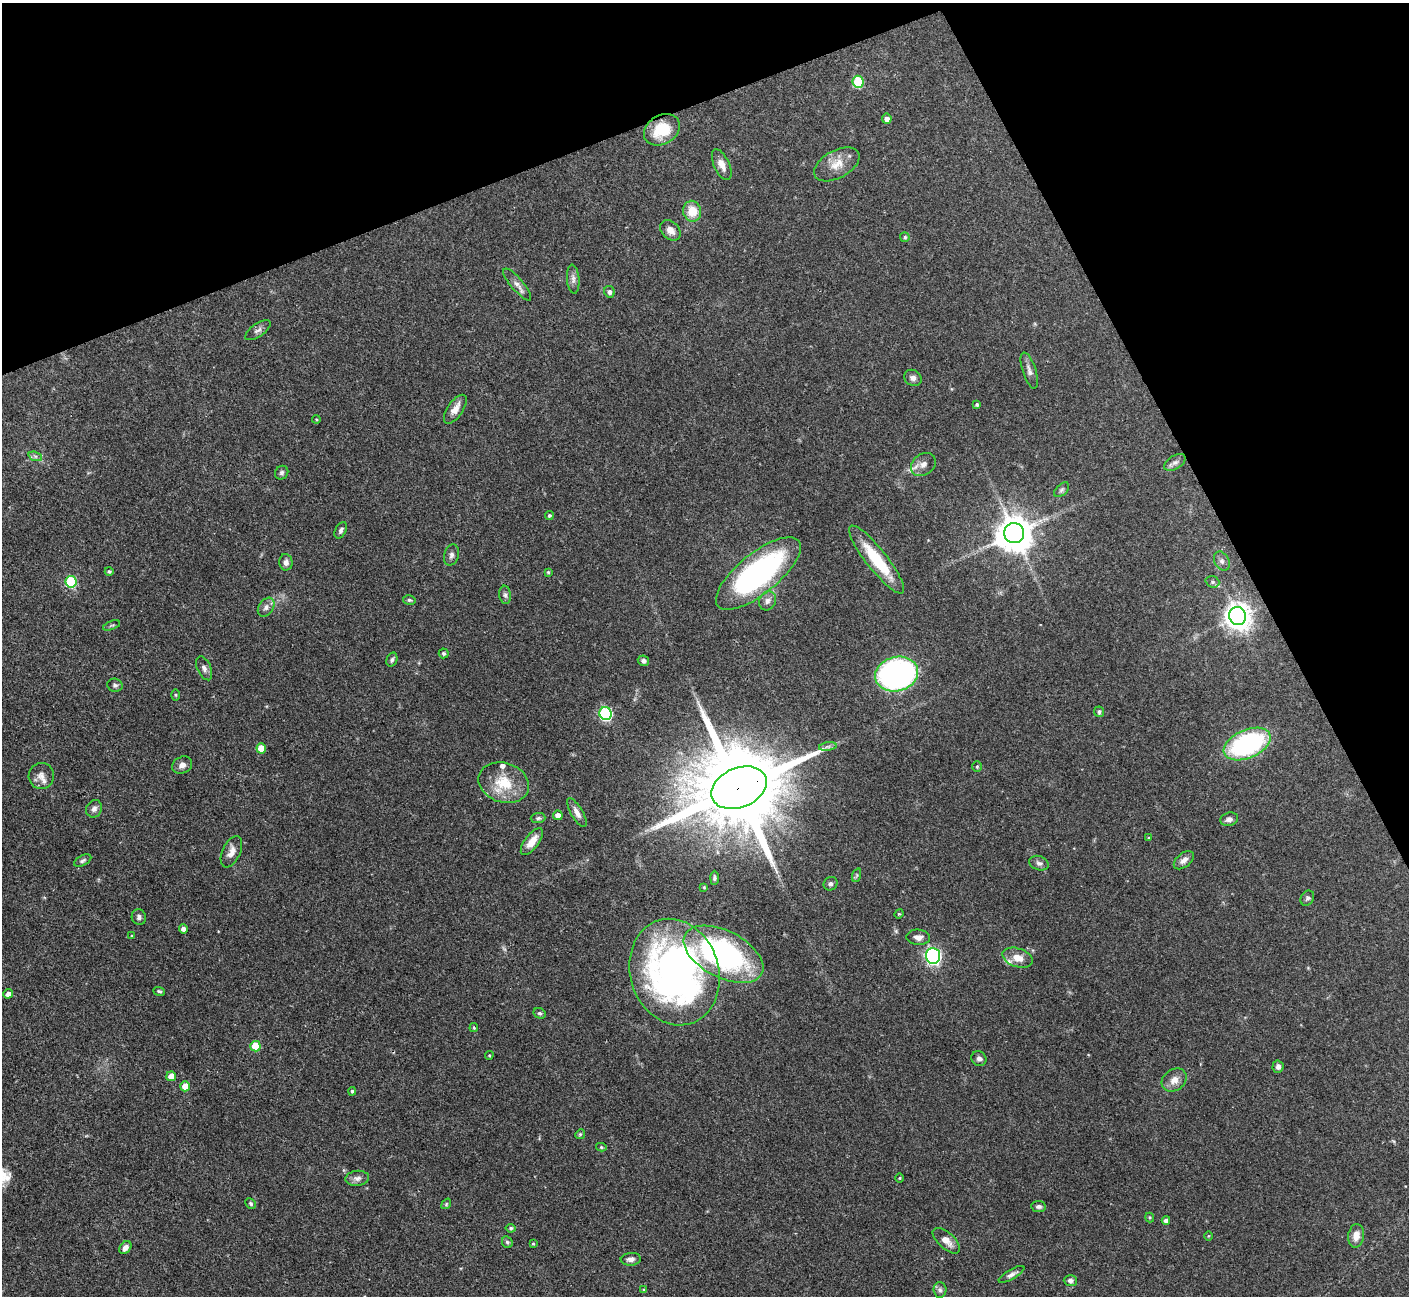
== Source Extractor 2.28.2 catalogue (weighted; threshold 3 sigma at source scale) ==
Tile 3 of 4 x 4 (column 3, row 1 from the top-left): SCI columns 2816-4222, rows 4040-5333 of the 5629 x 5618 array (HDU 1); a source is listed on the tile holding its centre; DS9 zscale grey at full resolution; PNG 1411 x 1298 px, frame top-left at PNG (2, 3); each listed source drawn as its Kron ellipse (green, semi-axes under 4 px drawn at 4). Shown black and unused: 21% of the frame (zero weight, under 3 of 4 exposures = <1% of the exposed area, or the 3 px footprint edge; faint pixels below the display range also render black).
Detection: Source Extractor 2.28.2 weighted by HDU 2 'WHT'; one run over the whole footprint, this tile lists its part. Background 0.0876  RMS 0.0036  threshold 0.0162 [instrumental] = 3 sigma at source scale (4.5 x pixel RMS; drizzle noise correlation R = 1.50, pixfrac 1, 0.05/0.05 arcsec/px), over >= 5 px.
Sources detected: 119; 1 cosmic-ray / hot-pixel residue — neither listed nor drawn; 3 inside a brighter listed object's ellipse — not listed separately; the other 115 listed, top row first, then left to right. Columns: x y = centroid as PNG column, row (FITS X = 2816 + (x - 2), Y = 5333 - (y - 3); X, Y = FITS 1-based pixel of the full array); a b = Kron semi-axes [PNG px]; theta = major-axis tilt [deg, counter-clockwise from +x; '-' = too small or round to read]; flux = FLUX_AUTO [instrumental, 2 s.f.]
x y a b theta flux
858 82 6 5 - 21
887 119 5 4 - 2.1
662 130 19 14 31 12
837 164 25 13 29 5.6
722 165 16 7 -65 2.8
692 211 10 9 - 6.6
670 230 12 8 -45 2.3
905 237 5 4 - 0.62
573 279 14 6 -85 1.6
517 284 20 6 -50 2.1
609 292 6 5 - 1.1
258 330 15 6 35 1.4
1029 371 19 6 -72 1.9
913 378 9 7 -31 1.5
977 405 4 4 - 0.64
455 409 16 7 55 3.2
316 419 4 3 - 0.32
35 456 7 4 -18 0.83
1175 462 12 6 31 1.4
923 464 13 10 35 2.6
282 473 7 6 - 0.83
1062 490 9 5 45 0.79
549 515 4 4 - 0.56
341 530 9 5 63 0.94
1014 533 10 10 - 870
451 555 11 7 75 1.4
877 560 42 10 -52 17
1222 561 10 7 -63 1.4
286 562 8 6 -82 1.6
109 571 4 4 - 0.61
548 572 3 3 - 0.45
758 573 52 20 39 78
71 582 6 5 - 25
1212 582 7 5 -20 0.84
505 595 9 6 -82 1
409 600 6 4 -15 0.59
767 601 10 8 63 1.7
266 607 10 7 56 1.7
1238 616 9 8 - 360
111 625 9 3 20 0.47
444 653 5 5 - 0.58
392 660 7 5 71 0.77
643 661 6 5 - 0.84
204 668 12 7 -66 1.5
897 674 22 17 13 95
115 685 8 6 -18 0.88
176 695 6 4 -89 0.4
1099 712 5 5 - 0.86
606 714 6 6 - 45
1247 744 25 14 24 55
828 747 9 4 9 0.84
261 748 5 5 - 6
182 765 10 8 26 1.8
977 766 5 5 - 0.51
41 776 13 12 - 2.6
504 783 26 19 -18 11
739 788 29 20 22 7400
94 809 9 7 64 1.4
577 813 16 6 -59 2.2
558 815 5 4 - 2.7
538 818 7 5 2 0.75
1229 819 9 6 16 1.4
1149 838 4 3 - 0.34
532 842 16 7 53 4
231 852 17 9 65 2.9
1184 860 12 7 39 1.8
83 861 9 5 27 0.81
1039 863 10 7 -20 1.2
857 875 7 4 72 0.58
714 878 7 4 88 0.64
831 884 7 6 - 0.85
704 887 4 4 - 0.34
1307 898 8 6 56 0.83
899 914 5 4 - 0.42
139 917 8 7 - 1.1
183 929 5 4 - 1.5
132 936 4 3 - 0.34
918 937 12 7 -4 2
723 954 43 23 -27 75
933 956 8 7 - 99
1018 958 15 9 -18 4
674 972 54 44 -73 170
159 991 6 3 -21 0.56
8 994 4 4 - 1.8
539 1013 6 5 - 0.7
474 1028 4 4 - 0.49
255 1046 5 5 - 9
489 1055 4 3 - 0.39
979 1059 8 7 - 1.2
1278 1067 6 5 - 1.2
171 1076 5 5 - 3.7
1174 1080 13 10 36 3.2
185 1086 5 5 - 4.5
352 1091 4 3 - 0.55
580 1134 5 4 - 0.43
601 1147 5 4 - 0.56
357 1178 12 7 6 1.7
900 1178 5 3 - 0.35
251 1203 6 4 -47 0.66
446 1204 6 4 50 0.48
1039 1207 7 5 -5 1
1150 1217 5 4 - 0.48
1166 1220 4 4 - 1.2
511 1228 5 4 - 0.58
1208 1236 5 3 - 0.3
1356 1236 12 8 82 3.3
946 1241 17 8 -42 3.3
507 1242 6 5 - 0.82
533 1244 4 3 - 0.4
125 1247 7 5 50 1.8
631 1259 10 6 5 1.4
1011 1274 14 5 30 1.5
1070 1281 6 5 - 1.2
644 1290 4 4 - 0.48
940 1290 8 6 -87 1
Overlapping masked pixels (flux is a lower limit): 1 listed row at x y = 739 788